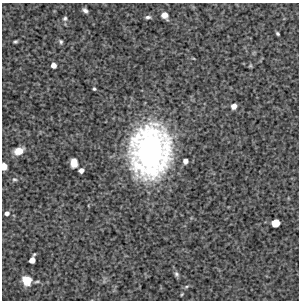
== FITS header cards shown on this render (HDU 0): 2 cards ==
NAXIS1  =                  297 /Length X axis
NAXIS2  =                  298 /Length Y axis

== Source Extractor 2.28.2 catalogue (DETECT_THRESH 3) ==
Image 297 x 298 px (HDU 0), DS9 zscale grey, 1 PNG px = 1 image px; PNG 301 x 302 px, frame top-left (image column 1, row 298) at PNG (2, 3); no overlay
Background 5510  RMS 270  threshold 805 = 3 sigma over >= 5 px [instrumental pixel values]
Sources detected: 26; all 26 listed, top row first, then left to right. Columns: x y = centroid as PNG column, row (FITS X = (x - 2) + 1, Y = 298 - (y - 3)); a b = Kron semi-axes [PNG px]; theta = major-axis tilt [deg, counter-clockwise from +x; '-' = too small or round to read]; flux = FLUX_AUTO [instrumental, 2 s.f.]
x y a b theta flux
85 10 6 4 -37 5.3e+04
164 15 6 5 - 1.3e+05
148 17 6 4 3 4.3e+04
65 18 6 6 - 3.8e+04
277 34 4 3 - 2.6e+04
15 42 4 3 - 2.6e+04
61 42 6 5 - 3.4e+04
53 65 5 4 - 1.1e+05
250 66 6 4 18 2.1e+04
94 89 3 3 - 2.5e+04
234 106 5 5 - 1.1e+05
19 151 10 7 22 2.3e+05
150 151 44 32 85 6.6e+06
185 161 5 5 - 8.8e+04
74 163 8 6 -87 2.0e+05
4 166 6 5 - 1.6e+05
81 170 5 4 - 8.5e+04
14 179 7 4 -6 3.1e+04
7 213 5 5 - 6.1e+04
275 223 6 6 - 2.9e+05
32 260 5 5 - 1.3e+05
176 274 7 5 -65 4.1e+04
27 280 10 9 - 2.6e+05
37 282 8 3 11 2.6e+04
186 286 7 3 19 2.8e+04
182 294 4 2 - 1.7e+04
At the frame edge (FLAGS 8, measured only in part): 1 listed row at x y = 4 166